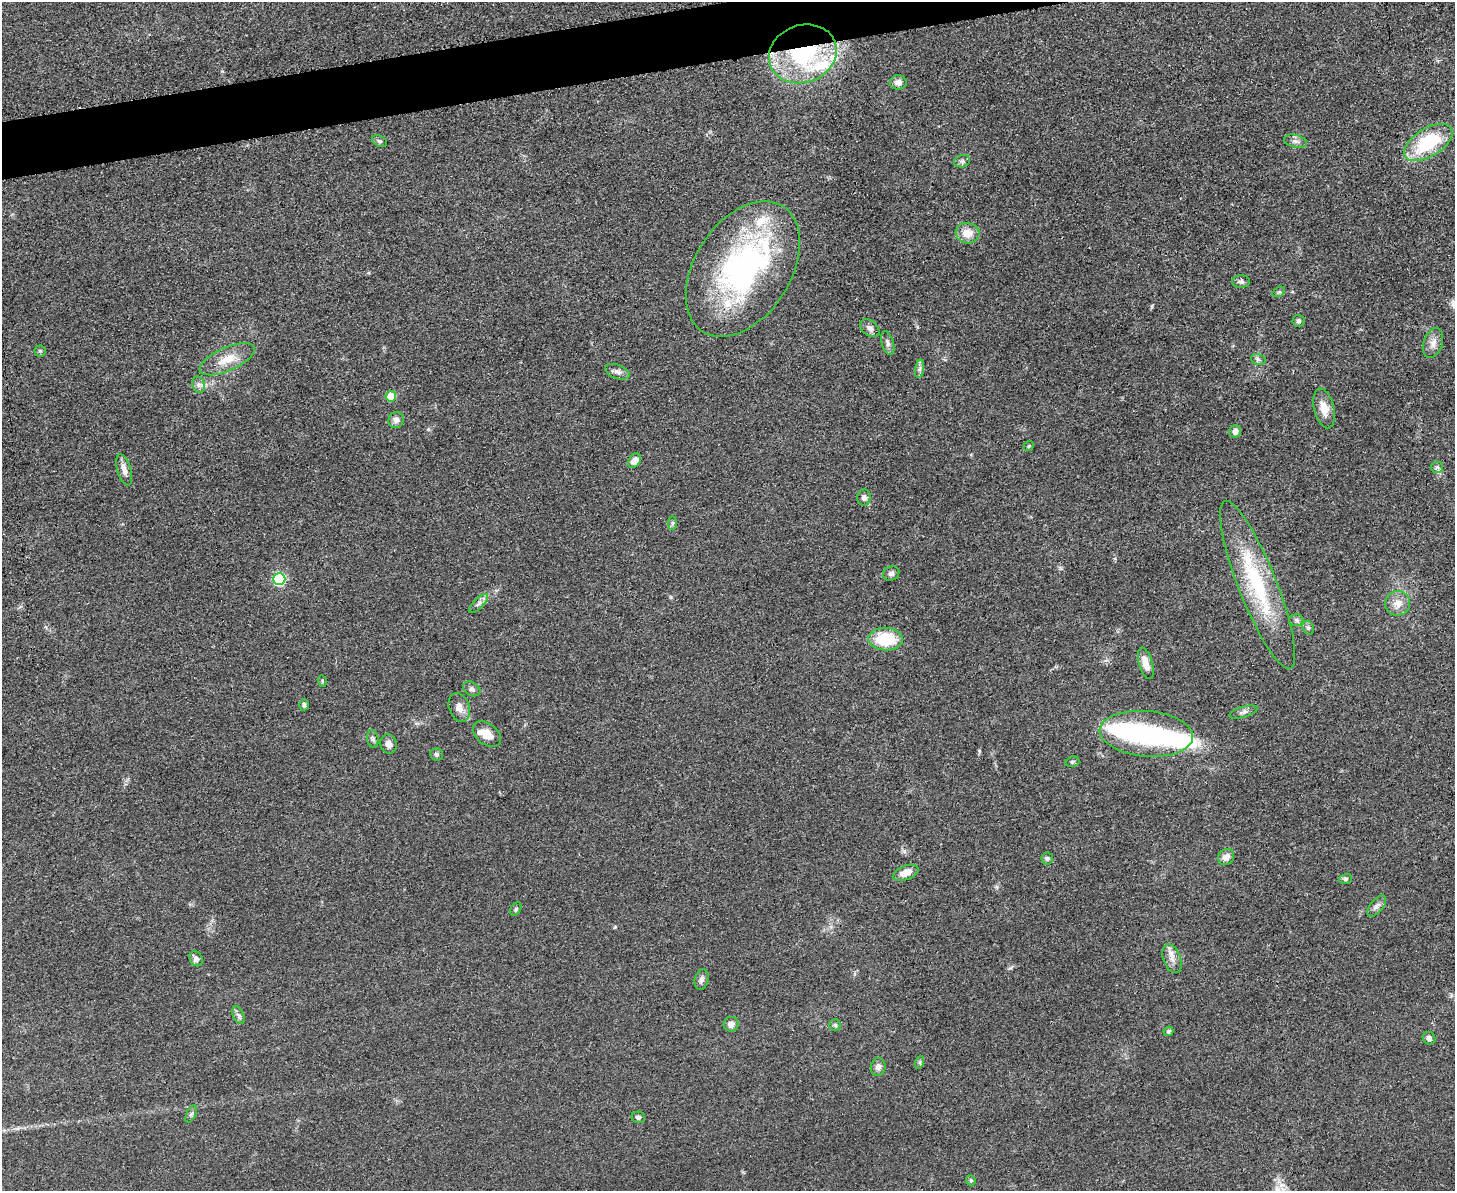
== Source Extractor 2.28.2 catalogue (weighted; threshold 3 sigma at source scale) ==
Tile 8 of 3 x 4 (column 2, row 3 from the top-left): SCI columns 1592-3044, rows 1195-2383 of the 4748 x 4767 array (HDU 1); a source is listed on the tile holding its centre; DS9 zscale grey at full resolution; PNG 1457 x 1193 px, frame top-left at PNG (2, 2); each listed source drawn as its Kron ellipse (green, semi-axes under 4 px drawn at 4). Shown black and unused: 3% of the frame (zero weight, under 3 of 5 exposures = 1% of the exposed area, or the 3 px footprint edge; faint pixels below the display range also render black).
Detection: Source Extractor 2.28.2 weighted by HDU 2 'WHT'; one run over the whole footprint, this tile lists its part. Background 0.0464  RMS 0.0055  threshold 0.0249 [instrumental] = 3 sigma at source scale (4.5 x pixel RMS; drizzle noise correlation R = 1.50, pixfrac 1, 0.05/0.05 arcsec/px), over >= 5 px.
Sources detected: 77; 3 inside a brighter object's white glare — neither listed nor drawn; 5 inside a brighter listed object's ellipse — not listed separately; the other 69 listed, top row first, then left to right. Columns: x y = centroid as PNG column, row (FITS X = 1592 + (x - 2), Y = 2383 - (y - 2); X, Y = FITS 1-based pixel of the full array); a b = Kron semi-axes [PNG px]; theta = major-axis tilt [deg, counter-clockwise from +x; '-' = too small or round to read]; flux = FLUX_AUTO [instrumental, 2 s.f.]
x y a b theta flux
803 54 34 28 20 68
898 82 8 7 - 2.9
379 141 8 5 -26 1.1
1295 141 11 6 -13 2.3
1428 142 27 14 32 35
962 161 8 6 12 1.4
968 233 12 10 -13 7.5
743 269 74 48 57 140
1241 282 9 6 0 1.5
1279 292 7 4 32 0.86
1299 321 6 6 - 1.3
870 328 11 7 -40 2.5
888 343 12 6 -73 2.1
1433 343 15 9 70 4.3
40 351 5 5 - 0.84
227 359 30 11 24 11
1258 359 7 5 -17 1.2
920 369 9 4 81 1.6
617 372 13 7 -20 2.5
199 385 8 6 -73 2
391 396 5 5 - 14
1324 408 20 10 -76 7.3
396 420 8 7 - 2.6
1235 431 6 6 - 3
1029 446 5 4 - 0.74
635 461 8 6 52 5.1
1437 467 6 5 - 1.3
124 470 16 6 -74 3.9
864 498 8 6 -88 2.2
672 523 7 4 89 0.99
891 573 8 7 - 2
279 579 6 6 - 56
1257 585 90 19 -69 54
1398 603 12 12 - 5.6
479 604 13 5 45 2
1296 620 7 6 - 1.3
1308 628 7 5 -69 1.2
885 639 17 11 -2 23
1146 663 16 6 -74 5.7
322 681 6 3 -74 0.61
472 689 9 6 -31 2
304 705 5 5 - 1.4
459 708 15 10 -70 4.7
1243 712 14 5 16 2.1
487 734 16 10 -37 6.7
1146 734 47 23 -5 82
373 739 9 5 -80 1.5
389 744 10 8 -70 3
437 754 6 6 - 1.3
1072 762 7 5 17 0.84
1226 857 9 7 44 3.5
1047 858 6 5 - 1
906 873 13 7 21 5.8
1345 879 6 5 - 1.1
1377 906 12 6 50 2.4
516 909 7 5 59 0.95
196 959 8 6 -55 3.1
1172 959 15 8 -70 4.3
702 979 10 6 75 2.2
238 1015 9 5 -67 1.7
731 1024 7 7 - 3.2
835 1025 6 5 - 1.2
1168 1031 5 4 - 1.2
1429 1038 7 6 - 1.8
920 1062 7 4 72 0.86
878 1067 9 7 82 2.8
191 1114 9 4 64 1.1
638 1117 7 5 -11 1.4
971 1180 5 4 - 0.74
Overlapping masked pixels (flux is a lower limit): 1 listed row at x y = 803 54